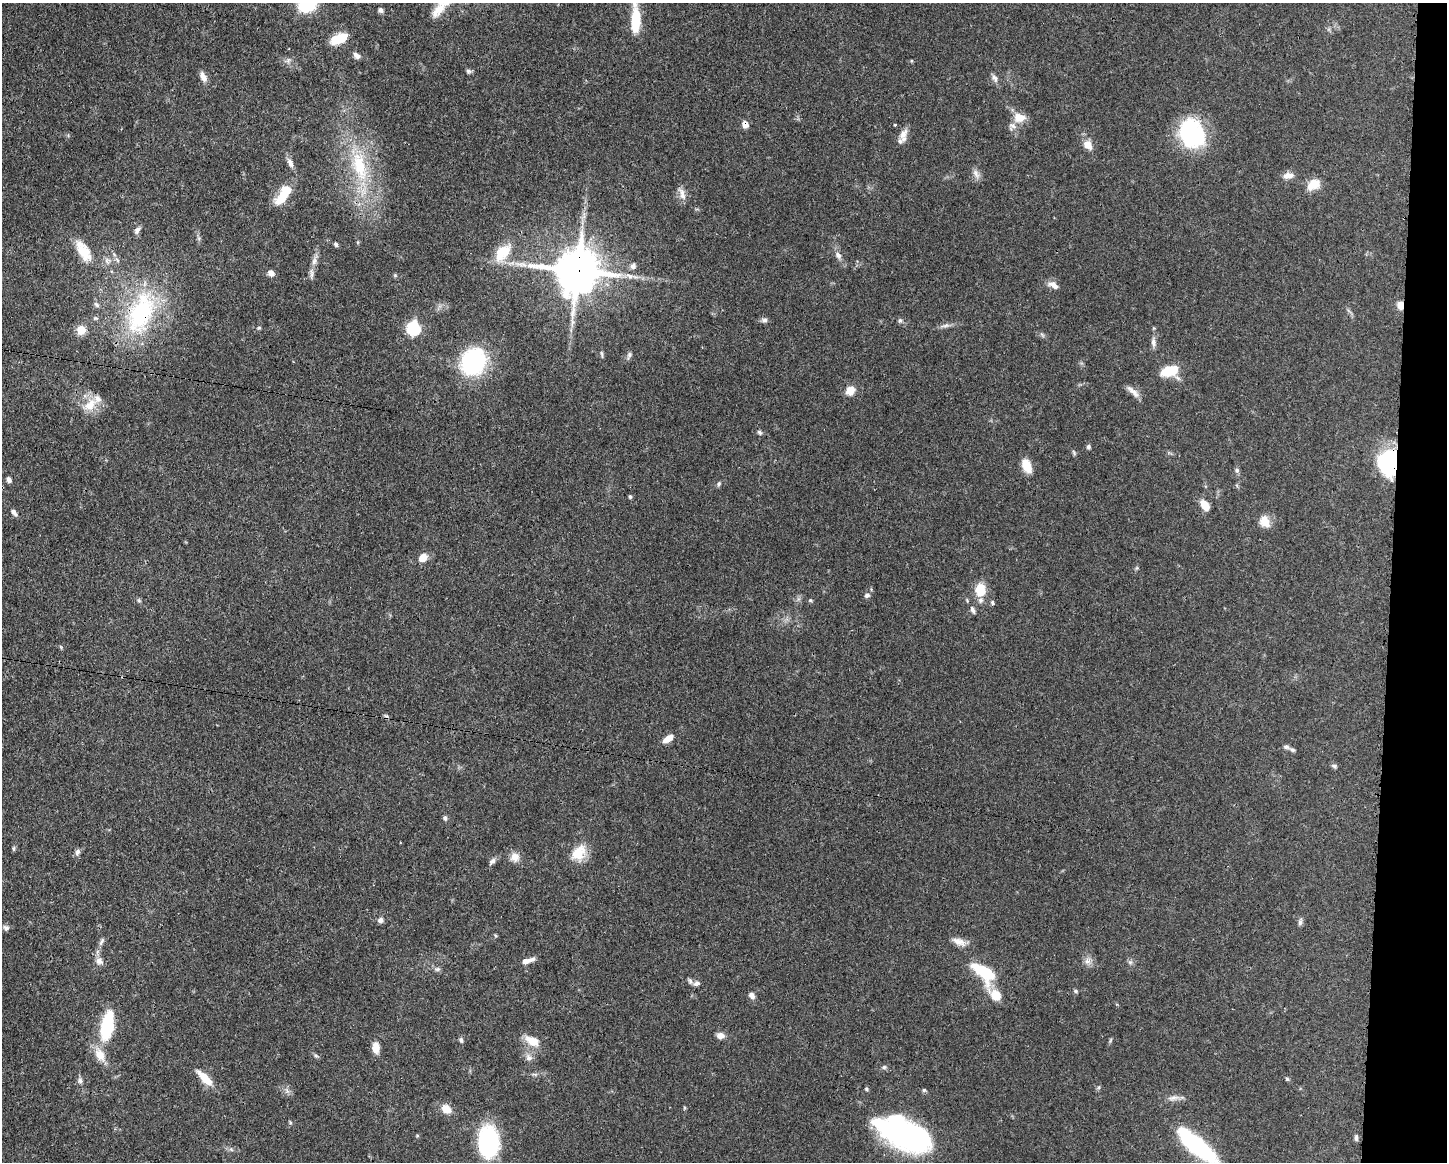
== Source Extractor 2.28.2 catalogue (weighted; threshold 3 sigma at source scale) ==
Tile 6 of 3 x 4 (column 3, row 2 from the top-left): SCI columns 3006-4450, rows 2324-3483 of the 4680 x 4647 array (HDU 1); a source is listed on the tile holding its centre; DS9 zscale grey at full resolution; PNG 1449 x 1164 px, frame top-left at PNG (2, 3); no overlay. Shown black and unused: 4% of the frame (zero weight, under 3 of 4 exposures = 1% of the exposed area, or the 3 px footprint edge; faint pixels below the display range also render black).
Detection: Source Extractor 2.28.2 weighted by HDU 2 'WHT'; one run over the whole footprint, this tile lists its part. Background 0.0545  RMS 0.0032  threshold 0.0145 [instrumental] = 3 sigma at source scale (4.5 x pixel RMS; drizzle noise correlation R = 1.50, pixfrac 1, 0.05/0.05 arcsec/px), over >= 5 px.
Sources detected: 134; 2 inside a brighter object's white glare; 1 cosmic-ray / hot-pixel residue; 1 long thin detection or spike segment (spike, bleed or trail) — not listed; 7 inside a brighter listed object's ellipse — not listed separately; the other 123 listed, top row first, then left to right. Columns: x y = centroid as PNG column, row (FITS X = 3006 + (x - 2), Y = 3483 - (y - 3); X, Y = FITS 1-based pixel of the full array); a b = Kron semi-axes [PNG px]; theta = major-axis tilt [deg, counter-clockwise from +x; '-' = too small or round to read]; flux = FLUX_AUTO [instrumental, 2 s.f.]
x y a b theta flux
307 5 14 11 6 16
381 10 7 6 - 0.9
438 10 25 12 54 5.3
636 20 29 10 88 10
339 39 19 10 21 7
357 55 9 7 -40 1.3
288 60 8 6 69 0.96
469 71 7 6 - 0.74
203 77 12 7 -60 2
995 78 11 7 -52 1.4
1019 118 17 12 -7 3.8
745 124 8 7 - 2.1
895 125 3 3 - 0.48
1192 134 26 22 -64 39
903 135 19 8 80 2.7
1088 145 11 8 -54 3.3
290 163 13 7 -61 1.6
360 166 49 19 -75 23
976 174 14 7 -65 1.7
1288 176 15 8 6 2.1
1314 185 18 12 30 4.6
682 194 19 7 -72 2.3
283 196 25 11 55 7.6
137 230 11 7 54 1.2
336 244 6 4 -69 0.64
83 251 32 14 -59 7.4
502 253 28 16 50 8.4
838 255 11 7 -50 1.5
117 260 6 4 -71 0.57
107 261 11 8 -74 1.7
314 261 17 6 75 2.1
633 266 8 8 - 1.2
577 270 14 14 - 1200
271 273 8 6 -45 1.6
395 275 6 4 -46 0.41
630 276 11 6 -17 1.7
1053 285 16 8 -26 1.9
96 305 9 5 -45 0.84
1400 305 8 6 -81 3.1
141 313 65 34 69 40
764 320 8 7 - 0.98
900 320 6 5 - 0.61
945 325 16 5 9 1.3
259 328 6 4 1 0.39
414 328 7 7 - 30
81 330 7 6 - 8.3
1042 335 9 3 -45 0.55
1153 342 14 6 -84 1.5
602 354 11 3 -83 0.58
629 355 10 6 65 0.89
473 361 22 19 58 40
1169 371 17 10 13 10
850 390 11 9 43 3.6
1133 391 21 6 -42 2.2
90 405 21 13 45 5.6
759 432 7 5 -35 0.63
1088 447 6 6 - 0.65
1074 453 8 5 -64 0.55
1392 460 18 16 20 48
1027 466 12 8 -68 6.5
1237 470 7 6 - 0.73
9 480 7 5 -58 1.2
719 484 7 5 69 0.56
630 497 6 4 -75 0.48
1205 505 11 7 -55 4.5
14 512 10 5 -49 1.1
1264 521 14 10 -68 4.3
423 557 10 7 48 3.5
980 590 15 12 -83 6.3
867 595 8 6 23 0.91
139 600 5 5 - 0.49
810 600 6 5 - 0.42
992 602 6 4 -88 0.55
972 610 10 5 -67 1
668 739 13 7 33 2.9
1286 747 8 5 -11 0.82
1334 766 7 6 - 0.69
445 818 7 5 -72 0.72
14 848 8 4 89 0.47
77 852 9 6 76 1.1
578 853 21 15 54 6.8
515 857 13 12 - 2.5
492 861 10 6 48 1.1
380 920 7 7 - 1.1
1300 922 10 5 82 0.95
6 928 8 7 - 0.93
101 941 12 5 64 1
959 942 20 9 -19 2.8
528 960 17 6 16 2.3
99 961 12 10 -33 1.8
1087 961 10 9 - 1.8
1130 962 7 6 - 0.76
437 969 7 5 19 0.74
984 972 28 13 -40 16
696 983 9 7 14 1
1076 991 6 5 - 0.51
752 995 8 6 -51 1.4
996 995 19 12 -40 5.1
107 1026 28 11 80 22
720 1036 9 7 6 1.9
461 1040 8 5 -82 0.74
1110 1040 9 3 69 0.43
532 1041 22 12 -28 4.7
376 1048 10 7 -89 3.8
100 1055 21 12 -62 4.9
316 1056 6 4 -19 0.52
529 1058 11 9 -61 1.8
884 1067 7 5 21 0.65
204 1078 22 8 -45 5.6
1287 1079 5 5 - 0.41
80 1081 8 6 -77 0.9
1099 1087 6 4 72 0.47
866 1089 5 4 - 0.48
924 1090 5 5 - 0.51
287 1091 8 5 -56 0.89
1173 1098 18 6 7 2
684 1108 6 3 72 0.34
446 1109 10 8 -39 4
904 1134 55 26 -25 77
417 1136 5 3 - 0.3
1356 1138 9 5 -90 0.79
488 1141 27 18 -90 38
1197 1146 44 13 -40 41
Overlapping masked pixels (flux is a lower limit): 5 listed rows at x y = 745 124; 577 270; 1400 305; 141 313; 1392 460
Isophote crosses this tile's border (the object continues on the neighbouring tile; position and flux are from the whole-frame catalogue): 2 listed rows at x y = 307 5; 1197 1146